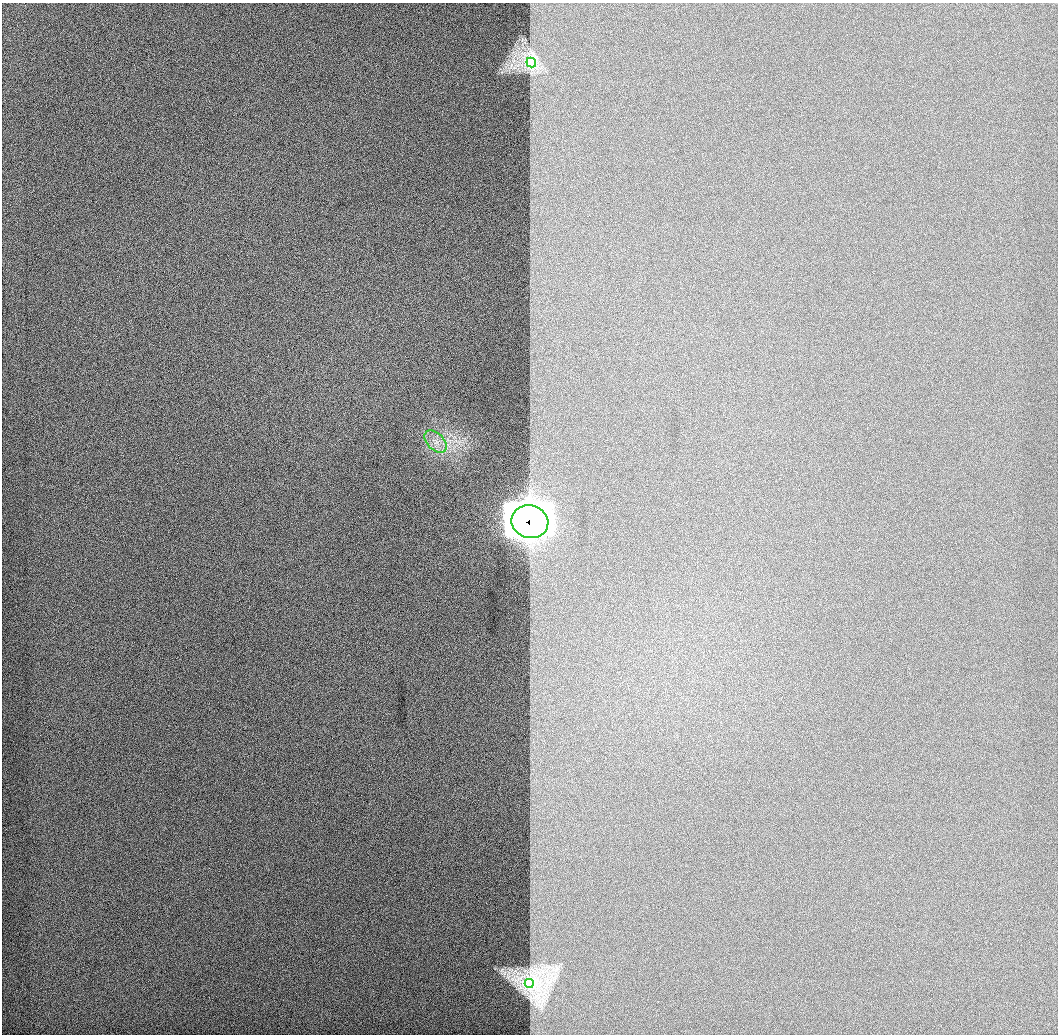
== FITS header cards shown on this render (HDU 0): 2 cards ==
NAXIS1  =                 1056 / Length of Axis 1 (Serial)
NAXIS2  =                 1032 / Length of Axis 2 (Parallel)

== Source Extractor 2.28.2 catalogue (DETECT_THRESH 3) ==
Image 1056 x 1032 px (HDU 0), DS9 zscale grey, 1 PNG px = 1 image px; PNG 1060 x 1036 px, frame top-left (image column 1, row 1032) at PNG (2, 3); each listed source drawn as its Kron ellipse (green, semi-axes under 4 px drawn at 4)
Background 520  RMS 3.3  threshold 9.77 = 3 sigma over >= 5 px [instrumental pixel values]
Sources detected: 4; all 4 listed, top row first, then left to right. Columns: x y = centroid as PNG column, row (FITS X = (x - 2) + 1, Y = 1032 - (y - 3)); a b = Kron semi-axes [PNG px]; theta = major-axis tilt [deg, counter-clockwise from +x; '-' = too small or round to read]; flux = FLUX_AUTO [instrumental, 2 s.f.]
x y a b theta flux
531 62 5 4 - 32000
436 441 13 8 -45 2100
530 522 18 16 -15 280000
529 983 5 4 - 45000